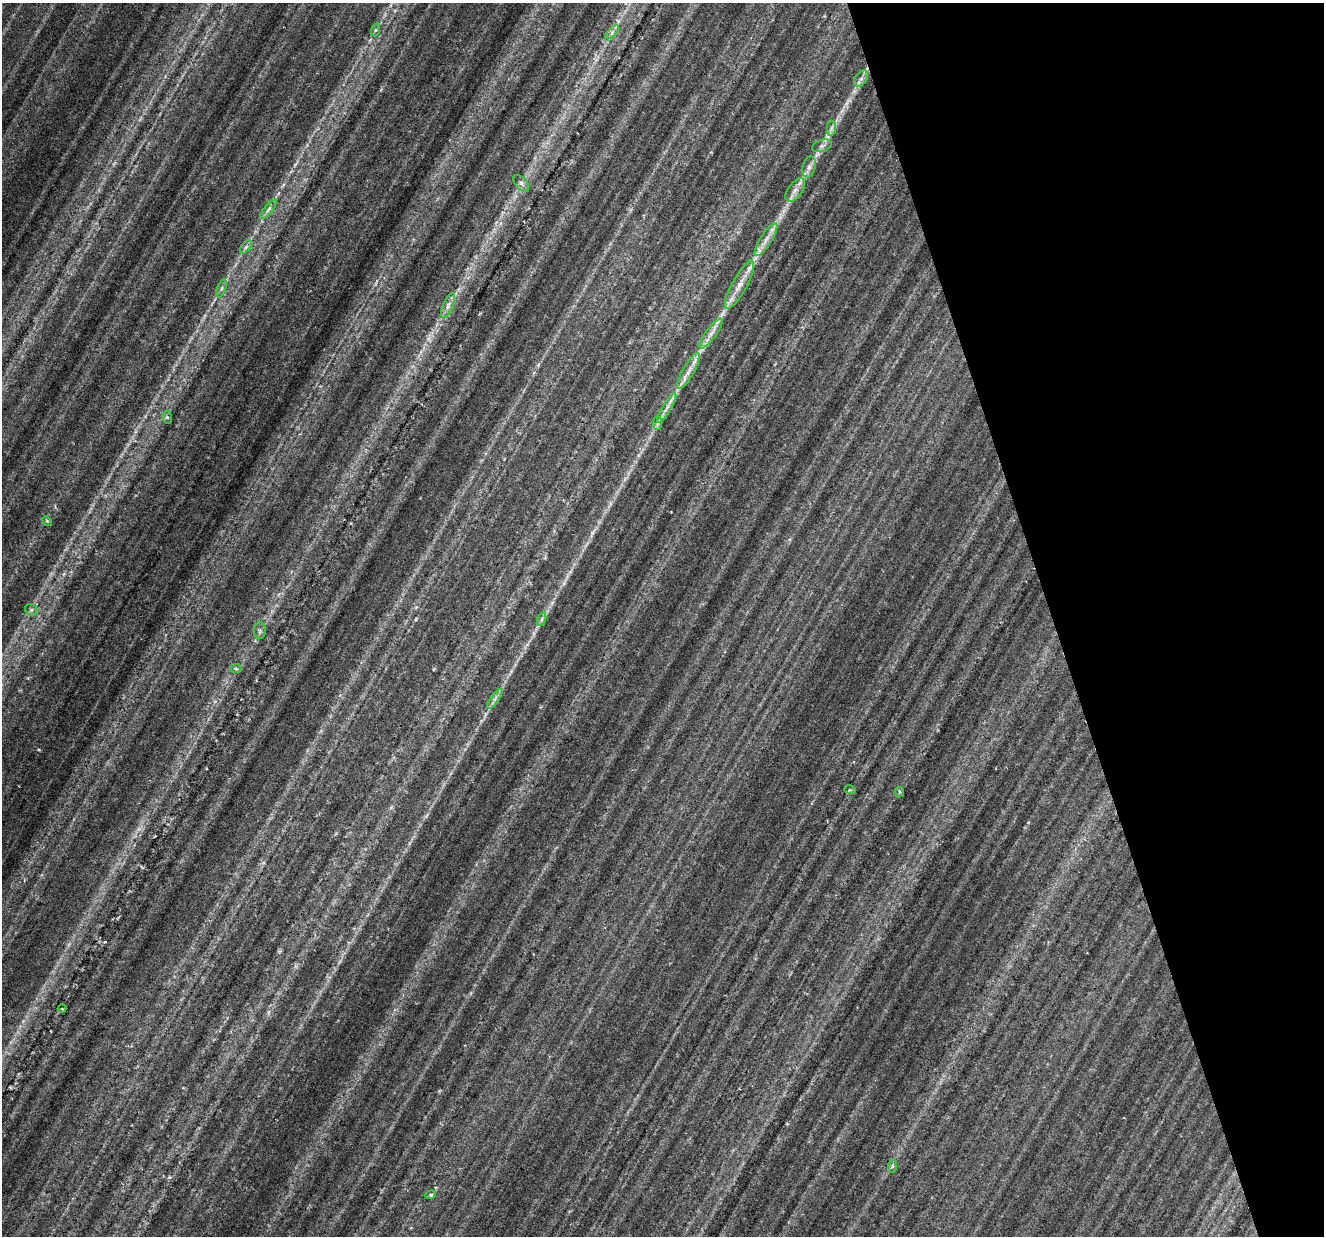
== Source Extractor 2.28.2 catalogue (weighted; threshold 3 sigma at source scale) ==
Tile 12 of 4 x 4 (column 4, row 3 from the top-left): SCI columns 3967-5288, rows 1292-2525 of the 5293 x 5112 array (HDU 1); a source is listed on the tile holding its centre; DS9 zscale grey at full resolution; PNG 1326 x 1238 px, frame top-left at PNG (2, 3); each listed source drawn as its Kron ellipse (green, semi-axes under 4 px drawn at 4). Shown black and unused: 21% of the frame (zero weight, under 3 of 6 exposures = <1% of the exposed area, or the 3 px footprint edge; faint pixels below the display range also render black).
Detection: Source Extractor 2.28.2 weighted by HDU 2 'WHT'; one run over the whole footprint, this tile lists its part. Background 0.0394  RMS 0.0029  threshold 0.012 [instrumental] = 3 sigma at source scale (4.09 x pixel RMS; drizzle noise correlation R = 1.36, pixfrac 0.8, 0.0396/0.0396 arcsec/px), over >= 5 px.
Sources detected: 34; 1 cosmic-ray / hot-pixel residue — neither listed nor drawn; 3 inside a brighter listed object's ellipse — not listed separately; the other 30 listed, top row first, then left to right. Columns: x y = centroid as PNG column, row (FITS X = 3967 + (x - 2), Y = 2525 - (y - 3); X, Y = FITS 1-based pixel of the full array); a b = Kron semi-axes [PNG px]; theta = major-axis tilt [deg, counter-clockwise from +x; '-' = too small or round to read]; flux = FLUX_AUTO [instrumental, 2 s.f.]
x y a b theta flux
375 30 7 4 70 0.48
612 32 9 3 45 0.68
861 79 9 6 54 1.1
831 128 7 4 88 0.76
822 146 10 6 20 0.93
809 167 11 6 75 1.3
521 183 10 5 -48 0.92
795 190 13 7 53 1.8
268 209 12 4 50 0.88
766 240 19 6 58 2.4
246 247 8 4 53 0.63
740 285 27 7 61 3.8
221 288 9 3 68 0.57
448 306 13 5 66 1.4
711 334 18 5 54 2
688 371 20 6 61 2.4
667 408 17 4 58 1.5
167 417 6 5 - 0.56
657 423 7 4 90 0.6
47 521 5 4 - 0.32
31 610 6 5 - 0.59
542 619 7 4 71 0.57
260 631 8 6 89 0.72
236 669 6 4 -2 0.43
495 699 12 3 55 0.82
850 790 6 3 -16 0.3
900 792 5 4 - 0.42
62 1009 4 3 - 0.25
892 1166 6 4 89 0.46
431 1195 5 4 - 0.43
Unlisted compact peaks at least as high as the median listed source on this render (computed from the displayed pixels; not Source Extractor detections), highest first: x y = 105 942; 39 750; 592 533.